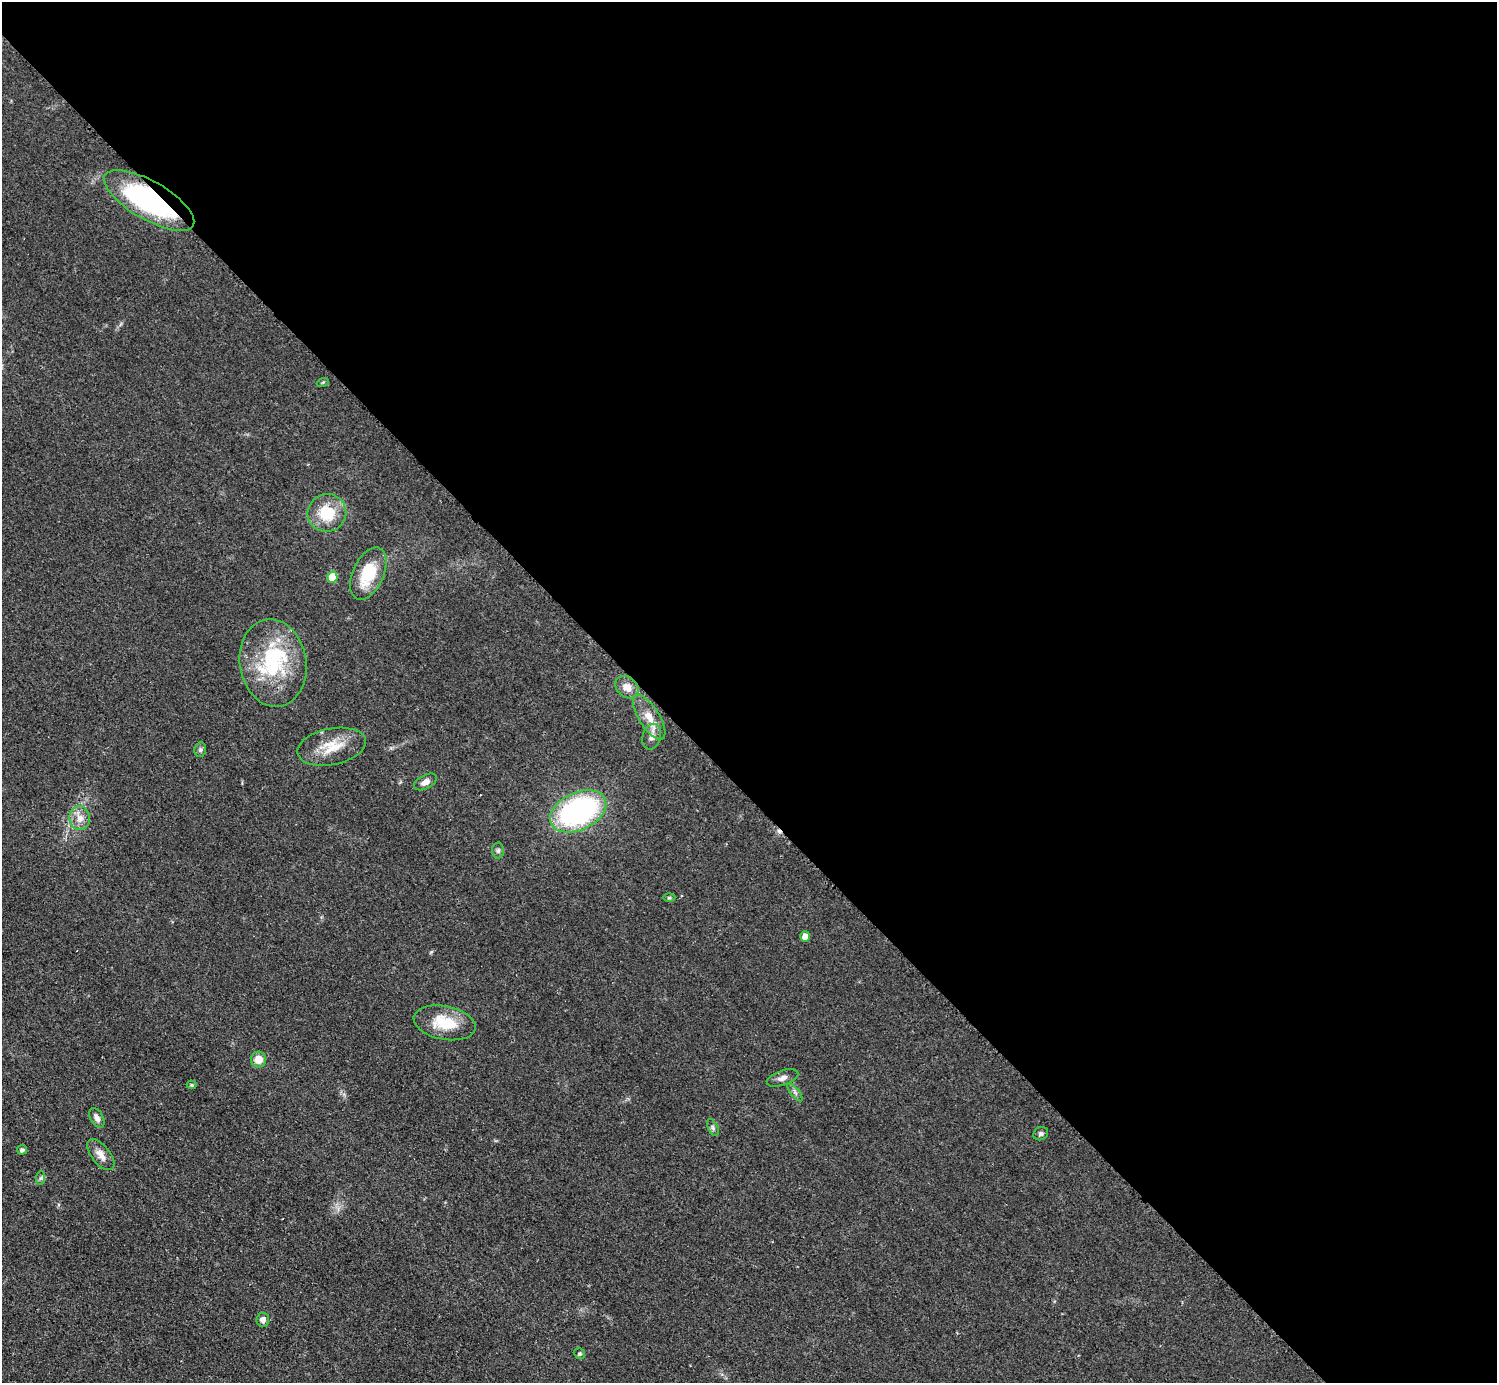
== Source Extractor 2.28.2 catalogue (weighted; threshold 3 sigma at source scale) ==
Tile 8 of 4 x 4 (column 4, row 2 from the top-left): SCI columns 4494-5988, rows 3067-4447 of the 5989 x 5988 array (HDU 1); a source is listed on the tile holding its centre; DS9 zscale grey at full resolution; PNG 1499 x 1385 px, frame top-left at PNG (2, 2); each listed source drawn as its Kron ellipse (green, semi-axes under 4 px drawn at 4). Shown black and unused: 57% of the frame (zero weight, under 2 of 3 exposures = <1% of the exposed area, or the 3 px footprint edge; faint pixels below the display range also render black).
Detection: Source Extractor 2.28.2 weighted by HDU 2 'WHT'; one run over the whole footprint, this tile lists its part. Background 0.05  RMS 0.0069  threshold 0.0312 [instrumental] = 3 sigma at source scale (4.5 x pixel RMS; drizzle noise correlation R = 1.50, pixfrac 1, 0.05/0.05 arcsec/px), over >= 5 px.
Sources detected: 33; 1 inside a brighter object's white glare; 1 cosmic-ray / hot-pixel residue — neither listed nor drawn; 1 inside a brighter listed object's ellipse — not listed separately; the other 30 listed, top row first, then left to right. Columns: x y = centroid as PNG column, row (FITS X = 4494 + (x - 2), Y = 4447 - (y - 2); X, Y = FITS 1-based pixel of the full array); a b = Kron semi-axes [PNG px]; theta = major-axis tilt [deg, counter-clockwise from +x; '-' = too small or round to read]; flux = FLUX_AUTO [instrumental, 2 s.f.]
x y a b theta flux
149 200 51 19 -30 120
323 382 6 4 19 0.79
327 513 19 19 - 24
368 574 28 15 66 26
332 577 5 5 - 18
273 663 44 33 -81 56
627 687 13 10 -43 6.4
649 717 25 10 -58 10
652 737 13 9 75 4.2
332 747 35 18 11 19
200 750 7 5 78 1.7
425 782 12 7 27 4.1
578 811 30 18 25 150
80 818 12 10 -82 6.4
498 851 8 6 89 1.7
669 898 6 4 0 0.89
805 936 5 5 - 7.2
445 1023 31 16 -11 23
258 1059 8 7 - 8.1
782 1078 16 7 18 3.9
192 1085 5 4 - 0.94
795 1093 11 3 -50 1.5
97 1118 10 6 -60 3.7
713 1128 9 5 -64 1.7
1041 1134 7 6 - 1.7
22 1150 5 4 - 1.8
101 1155 18 9 -51 6.1
41 1178 7 4 89 1.3
263 1320 7 6 - 3.5
580 1354 5 5 - 1.1
Overlapping masked pixels (flux is a lower limit): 1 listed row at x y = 149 200